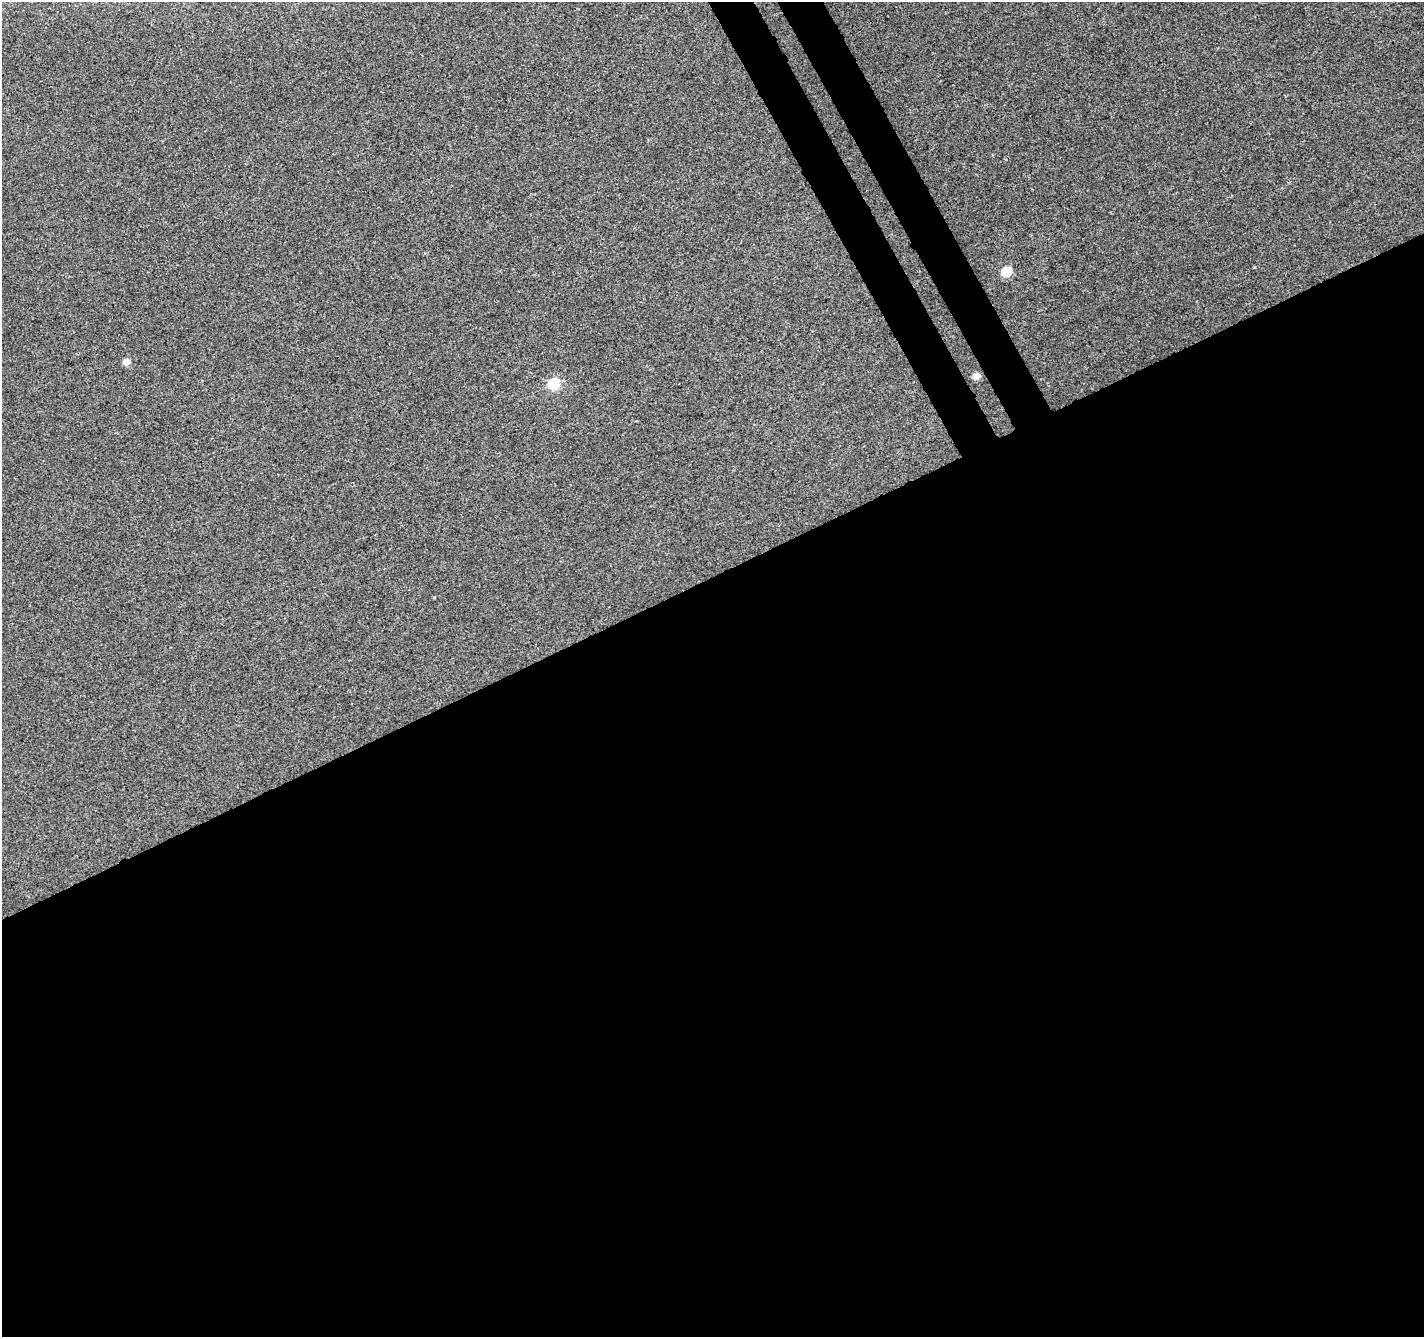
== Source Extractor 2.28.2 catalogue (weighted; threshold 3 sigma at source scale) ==
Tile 15 of 4 x 4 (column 3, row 4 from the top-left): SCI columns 2899-4320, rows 125-1459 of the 5798 x 5650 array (HDU 1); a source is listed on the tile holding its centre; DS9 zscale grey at full resolution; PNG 1426 x 1339 px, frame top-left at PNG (2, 2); no overlay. Shown black and unused: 59% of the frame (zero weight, under 3 of 4 exposures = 5% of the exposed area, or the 3 px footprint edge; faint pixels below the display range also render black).
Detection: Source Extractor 2.28.2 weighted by HDU 2 'WHT'; one run over the whole footprint, this tile lists its part. Background 0.00115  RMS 0.0026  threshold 0.0116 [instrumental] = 3 sigma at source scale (4.5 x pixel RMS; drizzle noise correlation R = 1.50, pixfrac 1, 0.0396/0.0396 arcsec/px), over >= 5 px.
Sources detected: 4; all 4 listed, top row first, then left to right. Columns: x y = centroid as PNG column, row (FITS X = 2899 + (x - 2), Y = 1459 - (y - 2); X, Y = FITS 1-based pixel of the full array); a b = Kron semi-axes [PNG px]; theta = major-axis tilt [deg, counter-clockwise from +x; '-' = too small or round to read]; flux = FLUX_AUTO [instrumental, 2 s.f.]
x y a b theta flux
1006 272 5 5 - 13
126 362 4 4 - 3.3
976 376 5 4 - 3.9
553 384 6 5 - 24